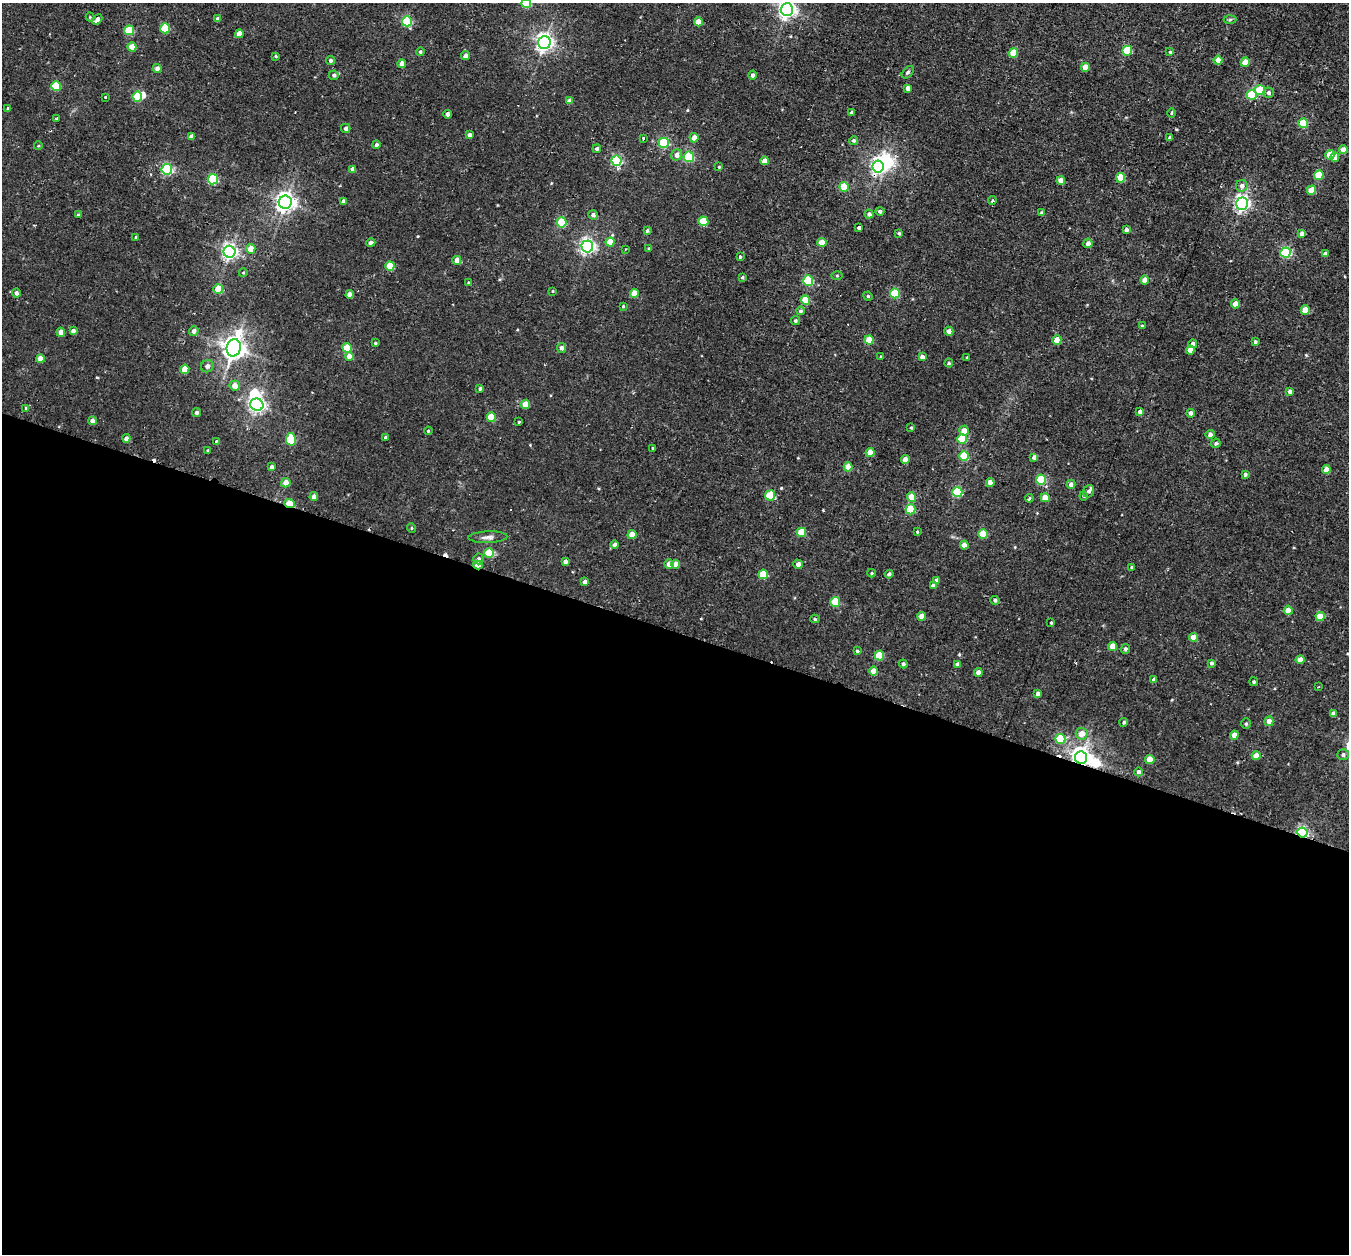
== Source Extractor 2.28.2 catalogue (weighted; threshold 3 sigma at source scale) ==
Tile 14 of 4 x 4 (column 2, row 4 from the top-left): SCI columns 1356-2702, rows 172-1423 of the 5427 x 5445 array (HDU 1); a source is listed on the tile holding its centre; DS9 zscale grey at full resolution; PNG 1351 x 1256 px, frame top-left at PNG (2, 3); each listed source drawn as its Kron ellipse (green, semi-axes under 4 px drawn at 4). Shown black and unused: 50% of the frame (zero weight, under 2 of 3 exposures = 3% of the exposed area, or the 3 px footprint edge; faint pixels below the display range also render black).
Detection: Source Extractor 2.28.2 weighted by HDU 2 'WHT'; one run over the whole footprint, this tile lists its part. Background 0.0143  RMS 0.0045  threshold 0.0201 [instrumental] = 3 sigma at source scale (4.5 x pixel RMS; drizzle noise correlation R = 1.50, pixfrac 1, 0.05/0.05 arcsec/px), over >= 5 px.
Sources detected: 254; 4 inside a brighter object's white glare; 4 cosmic-ray / hot-pixel residue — neither listed nor drawn; the other 246 listed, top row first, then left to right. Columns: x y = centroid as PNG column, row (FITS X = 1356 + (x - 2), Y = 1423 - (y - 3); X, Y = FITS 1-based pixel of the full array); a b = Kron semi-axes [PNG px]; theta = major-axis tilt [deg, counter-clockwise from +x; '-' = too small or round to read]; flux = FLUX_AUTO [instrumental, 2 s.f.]
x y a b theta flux
526 3 5 5 - 18
787 10 6 6 - 170
90 17 4 4 - 0.44
97 19 6 4 44 2
218 19 4 4 - 1.9
1230 19 6 4 2 0.59
407 21 5 5 - 31
698 22 4 4 - 6.3
165 28 5 5 - 16
129 30 5 5 - 16
239 34 4 4 - 5.3
544 43 6 6 - 180
132 47 4 4 - 6.9
1127 51 5 5 - 16
420 52 4 4 - 0.77
1170 52 4 4 - 0.46
1013 53 5 4 - 10
276 56 4 3 - 0.54
465 56 4 4 - 2.2
331 60 5 4 - 1.1
1218 60 4 4 - 4.1
1245 62 5 4 - 4.9
402 64 4 4 - 3.8
1085 67 4 4 - 5.6
157 68 4 4 - 2
908 72 7 4 49 0.76
334 75 5 5 - 1
752 75 4 4 - 1.1
56 86 5 5 - 16
908 88 4 4 - 2.3
1260 90 5 5 - 15
1268 93 5 5 - 1.2
1251 95 5 5 - 17
105 97 3 2 - 0.63
137 97 5 5 - 18
569 101 4 4 - 2.7
8 108 3 3 - 0.4
851 113 3 3 - 1.2
1171 113 5 3 - 0.48
448 114 4 4 - 2.6
57 119 4 3 - 2
1303 123 5 5 - 16
346 128 4 4 - 1
469 135 4 4 - 2
191 136 4 4 - 2.2
643 138 3 3 - 0.95
694 138 5 4 - 3.4
1170 138 4 4 - 1.4
854 140 4 4 - 0.82
664 143 5 5 - 30
376 145 4 4 - 1
38 146 4 3 - 0.36
597 149 4 4 - 1
1343 150 4 4 - 3.9
677 155 6 5 - 2.4
1330 155 5 4 - 10
689 157 5 5 - 32
1335 157 4 4 - 3.8
616 161 5 5 - 45
764 161 4 4 - 4
719 167 4 3 - 0.38
878 167 6 6 - 100
167 169 5 5 - 48
353 169 4 4 - 2.8
1319 175 4 4 - 11
1120 178 5 4 - 14
213 179 5 5 - 36
1061 181 4 4 - 4.1
1242 186 6 5 - 1.8
844 187 5 4 - 12
1311 190 4 4 - 6.8
343 201 4 4 - 1.2
992 201 4 3 - 0.59
285 202 6 6 - 220
1242 204 6 6 - 140
880 211 4 4 - 1.3
1041 213 4 3 - 0.82
869 214 4 4 - 1.5
79 215 3 3 - 1.5
593 215 5 4 - 1.5
703 221 5 4 - 12
562 222 5 5 - 22
859 228 3 3 - 7.4
1126 230 4 4 - 1.5
647 231 4 4 - 0.79
899 233 4 3 - 0.66
1301 234 4 4 - 1.9
136 237 4 3 - 0.64
610 242 4 4 - 8.7
822 242 4 4 - 6
371 243 5 4 - 1.7
1088 243 4 4 - 1.8
587 246 6 6 - 130
649 248 3 2 - 0.39
251 249 5 4 - 5.2
625 249 3 2 - 0.34
229 252 6 6 - 130
1286 253 5 5 - 39
1325 254 4 4 - 1.9
740 257 3 3 - 1.3
457 260 4 4 - 4.6
390 266 5 4 - 11
243 273 4 3 - 0.33
837 276 5 3 - 0.42
742 277 3 3 - 0.47
808 280 5 5 - 25
1145 280 4 4 - 4.8
469 283 3 3 - 0.8
218 289 5 5 - 12
553 291 4 3 - 0.33
16 293 4 4 - 1.2
634 293 4 4 - 6
895 293 5 5 - 21
350 294 4 4 - 3.1
868 296 5 4 - 0.51
805 300 4 4 - 9.7
1235 304 4 4 - 6.5
623 306 4 3 - 0.43
1305 310 4 4 - 9.3
801 311 4 4 - 0.78
795 321 4 4 - 0.67
1142 326 4 3 - 0.7
73 331 4 4 - 1.6
194 331 5 4 - 1.6
949 331 4 4 - 1.9
61 332 4 4 - 3.1
869 340 4 4 - 9.7
1057 340 5 4 - 6.7
1255 342 3 3 - 1
375 343 3 3 - 0.51
1193 344 4 4 - 1.5
234 348 9 7 75 350
347 348 5 4 - 12
561 348 5 4 - 1.6
1190 350 4 4 - 5
349 356 4 4 - 4.7
881 356 3 3 - 0.38
922 357 4 4 - 2.2
967 357 3 2 - 0.37
40 358 4 4 - 4.9
949 363 4 4 - 0.54
207 366 6 6 - 1.4
185 369 4 4 - 7.3
235 386 5 5 - 3.7
480 389 3 3 - 0.79
1290 391 4 4 - 1.8
525 404 4 4 - 7.8
257 405 7 6 - 140
26 408 4 4 - 0.66
196 412 4 4 - 0.96
1140 412 4 4 - 2
1191 413 4 4 - 1.9
491 417 5 4 - 12
92 421 4 4 - 1.6
519 422 3 3 - 1.6
911 428 3 3 - 0.52
428 431 4 3 - 0.48
964 431 5 4 - 4
1210 434 4 4 - 1.7
386 437 3 3 - 1.1
126 438 4 4 - 1.6
291 439 6 5 - 23
962 439 5 5 - 16
216 441 3 3 - 0.42
1216 443 5 4 - 0.93
653 448 3 3 - 0.82
208 451 3 3 - 0.49
870 452 4 4 - 6.4
964 456 5 5 - 19
1034 457 4 4 - 2.1
905 460 4 4 - 4.7
272 467 4 3 - 1.4
848 467 4 4 - 5.1
1326 470 4 4 - 4.2
1245 474 4 4 - 1.1
1041 480 5 5 - 26
286 483 5 4 - 3.5
990 483 4 4 - 4.2
1071 484 4 4 - 1.8
1089 491 6 5 - 1.4
957 492 5 5 - 30
770 495 5 5 - 19
1084 496 4 4 - 0.49
314 497 4 4 - 2.5
911 497 4 4 - 8.2
1029 498 4 3 - 1.7
1045 498 4 4 - 7.2
290 504 5 4 - 16
911 509 5 5 - 15
411 528 5 3 - 0.37
801 532 5 4 - 11
917 532 3 3 - 0.38
632 534 4 4 - 7.4
983 534 5 4 - 12
488 537 19 6 2 2.2
614 545 4 4 - 1.9
964 545 4 4 - 3.9
489 553 5 5 - 15
478 559 5 5 - 1.3
565 561 4 4 - 1.5
669 564 4 4 - 3.2
675 564 4 4 - 4.5
798 564 5 4 - 1.9
478 565 5 4 - 3.4
1132 567 3 3 - 0.79
871 573 4 4 - 0.44
763 574 5 5 - 13
889 574 4 4 - 1.1
937 580 4 4 - 1.6
585 582 4 4 - 1.7
933 586 4 4 - 2.6
995 600 4 4 - 1.1
835 602 5 5 - 16
1288 610 4 4 - 6.9
922 616 4 4 - 4.1
1320 616 4 4 - 7.7
815 619 4 4 - 0.65
1051 623 3 3 - 0.42
1193 637 4 4 - 5.5
1113 646 4 4 - 6.4
1125 649 5 4 - 0.86
857 651 3 3 - 0.74
879 655 5 5 - 14
1300 660 4 4 - 4.1
1212 663 4 3 - 0.97
903 664 4 4 - 1.1
957 664 4 4 - 2.1
874 671 4 4 - 4
978 673 4 4 - 3.5
1154 680 4 4 - 1.7
1254 682 4 4 - 0.65
1318 687 3 2 - 0.33
1038 694 4 4 - 2.4
1333 714 4 4 - 3.5
1269 721 5 4 - 3.6
1124 722 4 4 - 0.71
1246 724 5 4 - 0.7
1082 734 6 6 - 4.1
1234 735 4 4 - 3.1
1060 739 5 5 - 19
1343 755 6 5 - 1.2
1256 756 4 4 - 4.3
1081 758 6 6 - 240
1150 759 4 4 - 7.1
1138 772 4 4 - 1.3
1302 833 5 5 - 61
Overlapping masked pixels (flux is a lower limit): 5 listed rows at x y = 878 167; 290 504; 478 565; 1081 758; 1302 833
Isophote crosses this tile's border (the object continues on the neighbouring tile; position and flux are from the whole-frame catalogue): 2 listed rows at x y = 526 3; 787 10